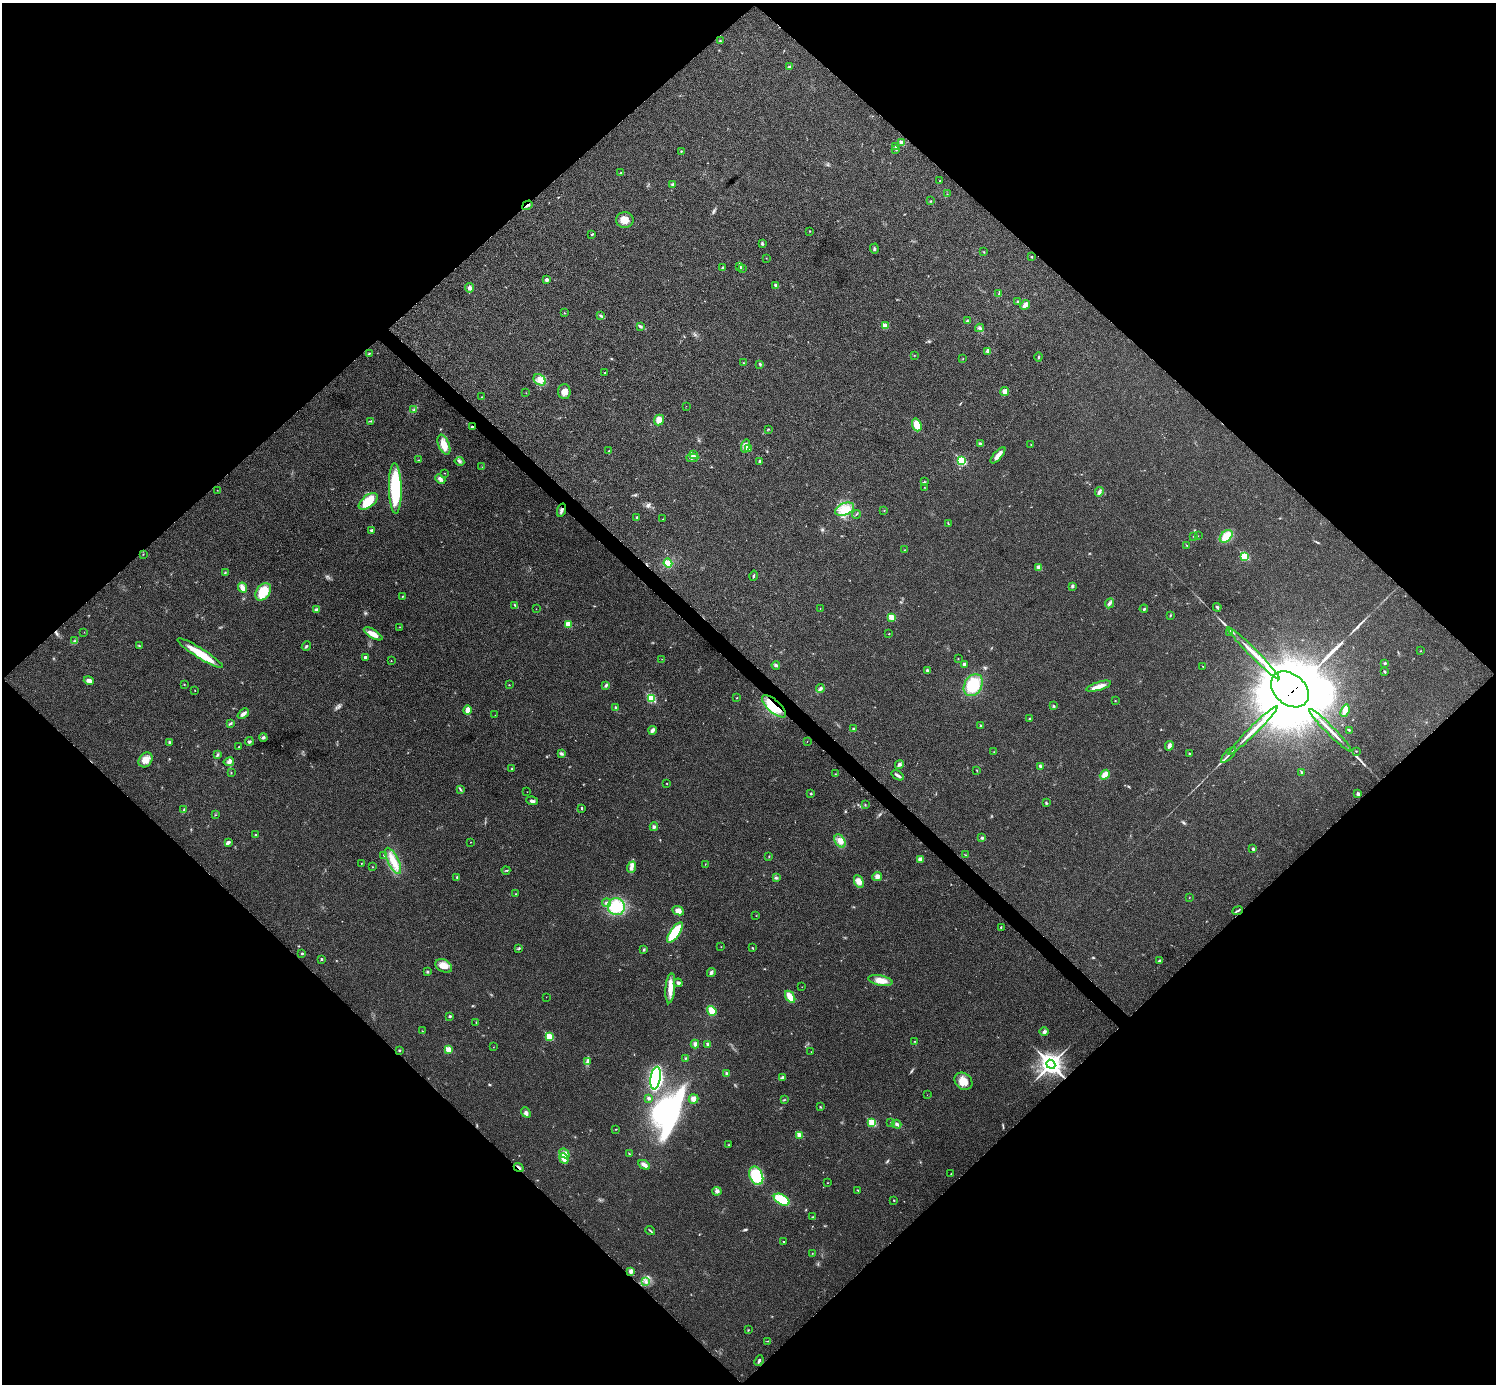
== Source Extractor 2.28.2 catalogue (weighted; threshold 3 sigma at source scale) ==
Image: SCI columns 4-5978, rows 160-5684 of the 5985 x 5985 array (HDU 1 of 3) = the unmasked area's bounding box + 8 px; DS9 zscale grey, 4 x 4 block average (1 PNG px = mean of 4 x 4 image px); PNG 1498 x 1386 px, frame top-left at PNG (2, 3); each listed source drawn as its Kron ellipse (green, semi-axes under 4 px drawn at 4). Shown black and unused: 51% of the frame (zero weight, under 3 of 4 exposures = <1% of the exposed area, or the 3 px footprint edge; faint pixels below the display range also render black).
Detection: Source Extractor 2.28.2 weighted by HDU 2 'WHT'. Background 0.022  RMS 0.0054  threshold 0.0242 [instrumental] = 3 sigma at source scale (4.5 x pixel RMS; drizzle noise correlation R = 1.50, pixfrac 1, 0.05/0.05 arcsec/px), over >= 5 px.
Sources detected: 315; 9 inside a brighter object's white glare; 1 cosmic-ray / hot-pixel residue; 3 long thin detections or spike segments (spike, bleed or trail) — neither listed nor drawn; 2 coinciding with a brighter row at this scale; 9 inside a brighter listed object's ellipse — not listed separately; the other 291 listed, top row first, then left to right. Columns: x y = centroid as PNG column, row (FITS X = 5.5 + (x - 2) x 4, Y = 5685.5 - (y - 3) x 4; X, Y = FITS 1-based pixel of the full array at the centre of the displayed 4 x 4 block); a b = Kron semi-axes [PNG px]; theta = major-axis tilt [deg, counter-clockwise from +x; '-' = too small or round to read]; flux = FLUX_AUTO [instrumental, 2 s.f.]
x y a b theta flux
720 41 3 2 - 2.1
789 67 3 2 - 4.3
902 143 4 3 - 15
895 147 2 2 - 2
896 150 2 2 - 2.7
681 151 2 2 - 1.9
621 173 3 2 - 2.8
940 181 2 2 - 1.3
673 184 3 2 - 4.9
947 194 2 2 - 1
931 201 2 2 - 2
527 205 5 2 - 4.8
625 220 9 8 - 31
809 231 2 2 - 1.5
592 234 4 2 - 2.6
762 244 3 2 - 4
874 249 5 2 - 4.2
984 252 2 2 - 1.1
1032 257 2 2 - 5
766 258 2 2 - 0.7
740 266 2 2 - 3
723 268 4 3 - 4.7
742 268 2 2 - 0.57
547 280 4 3 - 7.9
775 285 4 3 - 5.3
469 288 5 4 - 9.5
999 294 3 2 - 3.2
1018 302 3 2 - 4.7
1025 305 5 3 - 19
564 313 2 2 - 1.2
601 316 3 2 - 3.6
967 321 3 3 - 4.4
640 326 4 2 - 4.2
885 326 2 2 - 59
979 328 4 3 - 5.9
988 352 4 2 - 4.4
369 354 3 2 - 2.7
914 355 2 2 - 1.2
1038 357 4 2 - 3.4
963 358 2 2 - 1
743 363 2 2 - 1.3
760 364 3 2 - 3.8
605 373 2 2 - 2.3
540 380 6 5 - 19
1005 391 4 3 - 22
564 392 7 6 - 17
526 393 2 2 - 1
481 397 2 2 - 1.1
686 406 2 2 - 0.68
414 410 3 2 - 1.9
659 420 5 5 - 25
371 421 3 2 - 2.8
917 425 6 4 -72 49
472 427 4 2 - 3
768 429 2 2 - 1.9
980 443 3 2 - 5.8
1031 444 2 2 - 0.98
444 445 10 5 -67 40
746 446 7 4 75 17
748 448 2 2 - 30
609 451 2 2 - 1.5
693 454 3 2 - 3.8
998 455 10 4 49 19
692 458 6 2 5 7.7
419 460 3 2 - 1.9
459 461 5 2 - 5.3
759 461 3 2 - 3.6
962 461 3 2 - 250
482 467 2 2 - 0.91
444 473 2 2 - 1.2
440 479 5 4 - 11
924 481 2 2 - 1.9
924 487 2 2 - 0.78
395 488 25 6 -89 250
217 490 2 2 - 0.75
1099 492 5 2 - 5.8
368 501 11 6 39 73
845 509 10 6 22 45
561 510 7 2 72 7.6
884 511 2 2 - 1.1
856 514 4 2 - 2.5
637 517 2 2 - 5.7
663 519 2 2 - 1.1
948 524 4 2 - 2.8
371 530 3 2 - 6.4
1193 536 2 2 - 1.4
1198 536 2 2 - 0.71
1226 536 7 5 44 53
1187 546 2 2 - 1.1
904 550 2 2 - 1.1
143 554 2 2 - 1.2
1244 556 2 2 - 190
668 563 4 4 - 32
1039 568 4 3 - 12
225 573 3 2 - 2.3
754 576 5 2 - 3.5
1072 586 3 2 - 4.1
243 588 5 3 - 22
263 592 10 6 54 69
402 596 2 2 - 1.7
1110 603 5 3 - 7.1
515 605 4 2 - 4.9
1217 607 4 3 - 4.9
820 608 2 2 - 0.98
536 609 2 2 - 0.55
1144 609 4 2 - 4
317 610 4 3 - 9.8
1170 616 3 2 - 2
892 617 2 2 - 110
568 624 4 4 - 22
400 627 2 2 - 0.97
84 632 2 2 - 0.77
1230 632 3 3 - 5.5
373 634 10 4 -30 27
889 634 2 2 - 1.3
74 641 2 2 - 2.3
139 646 3 2 - 2.3
306 646 5 2 - 3.6
1420 651 2 2 - 1.2
200 653 26 5 -32 83
1253 653 36 3 -45 59
365 657 3 2 - 5
662 659 2 2 - 0.76
958 659 2 2 - 0.92
391 661 2 2 - 0.84
1385 663 3 2 - 3.6
964 664 4 3 - 6.2
776 665 4 3 - 5.1
1203 666 2 2 - 1.6
927 670 3 2 - 4.7
1385 671 4 2 - 2.9
89 680 5 3 - 12
184 684 2 2 - 1.9
509 685 2 2 - 1.3
606 685 3 3 - 5.1
973 685 12 8 59 120
1099 686 13 4 17 27
820 688 4 2 - 5
1290 689 21 15 -40 24000
195 690 2 2 - 1.2
651 698 2 2 - 190
737 698 2 2 - 1.5
1115 701 2 2 - 1.6
774 706 15 6 -42 89
1054 706 4 2 - 4
616 708 2 2 - 15
467 710 5 2 - 31
1345 711 6 3 69 20
243 714 6 3 41 12
495 715 2 2 - 0.74
1030 718 3 2 - 2.7
230 723 4 2 - 4.2
981 726 2 2 - 14
854 729 2 2 - 2.8
652 730 4 2 - 12
1253 730 34 2 45 53
1330 730 29 2 -45 40
1349 730 3 2 - 2.2
263 738 4 3 - 6.1
249 741 4 3 - 5
169 742 3 3 - 5
807 742 2 2 - 0.67
1169 746 5 3 - 7.2
239 747 2 2 - 1.2
1356 751 2 2 - 1.6
994 752 2 2 - 0.85
561 753 4 3 - 6.5
1189 753 3 2 - 2.2
217 755 4 2 - 4.7
1228 755 10 2 47 8.7
146 760 8 6 50 29
229 762 5 4 - 9.6
899 764 4 3 - 7
1040 766 2 2 - 5.8
512 769 2 2 - 2.4
977 770 2 2 - 1.4
1302 772 3 2 - 3.9
231 773 2 2 - 1.2
835 774 2 2 - 1.1
898 775 7 2 -32 9.3
1105 775 5 3 - 21
667 783 2 2 - 1.3
461 790 2 2 - 2.2
527 792 2 2 - 0.84
811 794 3 2 - 2.7
1358 794 4 3 - 6.8
532 801 6 3 -9 7.1
1046 803 2 2 - 1.7
865 804 2 2 - 1.4
582 808 3 2 - 3.4
184 810 2 2 - 1.9
215 815 2 2 - 1.3
654 827 4 2 - 5.2
256 835 3 2 - 2.6
982 837 4 3 - 4
840 841 7 4 -57 25
228 842 4 3 - 7.8
470 842 2 2 - 0.92
1253 849 4 2 - 4.4
384 855 3 2 - 2.5
965 855 3 2 - 1.6
769 856 2 2 - 1.3
920 859 3 3 - 10
393 861 14 5 -64 38
361 864 2 2 - 1.1
705 864 2 2 - 1.1
372 867 2 2 - 2.1
632 867 6 4 70 11
506 870 4 2 - 2.6
877 876 5 4 - 12
457 877 3 2 - 2.3
776 878 3 2 - 4
859 881 7 4 -66 21
516 894 2 2 - 2.1
1189 898 2 2 - 1.2
606 903 4 3 - 5.3
616 907 8 8 - 110
678 911 6 4 -25 18
1238 911 5 2 - 4.5
756 916 2 2 - 0.74
1001 927 2 2 - 1.9
675 933 12 4 55 110
721 947 2 2 - 0.81
753 948 3 2 - 2.3
519 949 3 2 - 2
644 949 2 2 - 2.4
302 954 2 2 - 3.1
321 959 2 2 - 3.7
1159 961 3 2 - 5.1
444 966 9 6 -30 29
427 972 3 2 - 3.7
711 972 4 3 - 7.4
880 981 12 5 -11 36
678 983 4 3 - 7.2
802 987 2 2 - 0.89
670 988 15 5 85 32
546 997 2 2 - 0.74
790 997 7 3 -56 49
712 1011 5 3 - 47
450 1016 3 2 - 3.8
476 1022 3 2 - 1.9
422 1031 2 2 - 1.1
1044 1031 5 3 - 6
549 1037 2 2 - 120
915 1041 3 2 - 1.3
695 1044 4 3 - 7.4
708 1044 3 2 - 7.7
493 1047 2 2 - 0.83
448 1049 2 2 - 84
399 1050 3 2 - 2.4
811 1052 2 2 - 0.79
685 1058 2 2 - 1.9
588 1061 4 2 - 5.1
1051 1064 5 4 - 2200
727 1074 3 2 - 8.7
783 1077 2 2 - 8.8
656 1078 11 5 81 570
963 1081 10 8 -40 41
927 1095 2 2 - 0.62
649 1098 2 2 - 14
694 1099 5 4 - 14
784 1100 2 2 - 1.6
820 1107 2 2 - 2.2
526 1112 6 3 -52 7.9
891 1122 2 2 - 1.5
872 1123 2 2 - 170
897 1124 5 3 - 7.3
616 1129 2 2 - 1.4
799 1135 2 2 - 57
728 1145 2 2 - 1.5
564 1153 5 4 - 15
629 1154 2 2 - 1.9
564 1158 5 4 - 20
644 1165 6 3 -29 13
519 1167 5 2 - 8
951 1174 2 2 - 1.6
756 1176 9 6 -66 110
827 1183 2 2 - 1.1
858 1190 2 2 - 1.3
717 1191 4 3 - 8.8
782 1200 8 5 -30 110
894 1200 2 2 - 1.8
812 1217 2 2 - 1.8
650 1230 5 2 - 3.1
784 1242 2 2 - 3.2
812 1253 2 2 - 0.97
631 1271 3 3 - 10
645 1281 2 2 - 1.8
748 1330 2 2 - 1.7
768 1341 4 2 - 2.1
759 1361 5 2 - 6.1
Overlapping masked pixels (flux is a lower limit): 6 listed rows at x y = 527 205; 472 427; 561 510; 1290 689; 774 706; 519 1167
Diffuse or blended objects may show on this block-average render without a row.